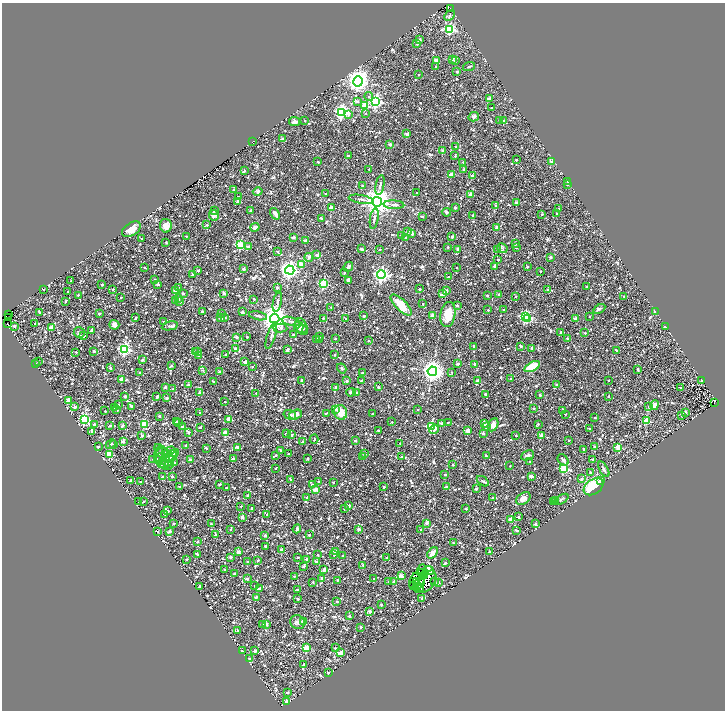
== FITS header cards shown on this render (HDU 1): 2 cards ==
NAXIS1  =                 1446
NAXIS2  =                 1416

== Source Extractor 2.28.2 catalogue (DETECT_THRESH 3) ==
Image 1446 x 1416 px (HDU 1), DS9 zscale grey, zoomed out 1/2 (1 PNG px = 2 x 2 image px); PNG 727 x 712 px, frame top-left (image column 2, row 1415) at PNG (2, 3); each listed source drawn as its Kron ellipse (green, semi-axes under 4 px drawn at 4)
Background 0.0896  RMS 0.03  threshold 0.0888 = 3 sigma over >= 5 px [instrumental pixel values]
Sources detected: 1619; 211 cannot appear on this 1/2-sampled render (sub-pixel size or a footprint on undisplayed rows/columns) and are neither listed nor drawn; of the other 1408, the 500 brightest by FLUX_AUTO listed and drawn (908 fainter detections omitted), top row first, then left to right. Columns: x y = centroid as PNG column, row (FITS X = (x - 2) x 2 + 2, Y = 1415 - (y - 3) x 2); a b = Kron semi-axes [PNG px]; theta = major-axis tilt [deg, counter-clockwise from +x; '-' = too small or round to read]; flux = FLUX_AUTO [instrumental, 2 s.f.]
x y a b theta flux
450 9 2 1 - 65
449 15 6 3 47 7.8
450 29 3 3 - 520
419 40 2 2 - 37
417 44 2 2 - 18
452 59 2 2 - 40
436 61 3 2 - 33
456 61 3 2 - 7.2
469 66 6 2 18 7.2
435 67 2 2 - 7.3
457 71 2 2 - 27
418 75 2 2 - 9.6
358 81 5 4 - 4900
369 96 4 3 - 15
489 99 2 2 - 43
357 101 3 2 - 20
376 101 4 4 - 1100
365 106 3 3 - 250
492 108 2 2 - 19
342 112 4 3 - 1300
366 113 3 3 - 7.4
349 114 4 3 - 27
474 117 5 4 - 12
500 120 2 2 - 34
305 121 2 2 - 8.4
504 121 2 2 - 27
295 122 5 4 - 25
407 134 2 2 - 45
282 139 4 4 - 7.2
252 141 2 1 - 15
390 144 2 2 - 51
456 147 2 2 - 20
443 151 2 2 - 39
348 156 2 2 - 16
455 156 3 2 - 12
516 160 2 2 - 9.2
318 162 2 2 - 14
463 162 2 2 - 7.3
552 162 2 2 - 32
369 169 2 2 - 11
464 170 2 2 - 25
244 171 2 2 - 9.2
451 175 2 2 - 79
472 176 2 2 - 39
567 181 2 2 - 25
380 185 10 3 79 13
567 185 2 2 - 8.3
362 186 2 2 - 10
233 190 2 2 - 9.9
258 192 5 4 - 15
417 193 2 2 - 8.5
325 194 2 2 - 8.2
470 194 2 2 - 38
238 197 2 2 - 7.7
361 199 12 3 -10 15
238 201 3 2 - 12
377 202 5 5 - 10000
517 203 2 2 - 52
394 205 10 3 -3 16
495 206 2 2 - 16
455 207 2 2 - 26
331 208 2 2 - 79
559 209 3 2 - 7.3
215 210 3 2 - 12
250 210 2 2 - 19
446 212 5 4 - 9.9
275 214 6 3 -57 31
542 214 2 2 - 13
557 214 2 2 - 18
214 215 5 5 - 29
472 215 2 2 - 17
422 217 2 2 - 14
321 218 3 2 - 15
374 219 10 2 81 12
207 225 2 2 - 8.9
166 226 7 6 - 47
255 227 4 4 - 21
496 228 2 2 - 41
131 229 10 6 33 56
408 231 2 2 - 22
412 233 2 2 - 47
186 236 2 2 - 9.6
402 236 2 2 - 18
294 237 3 2 - 29
406 237 2 2 - 17
452 237 2 2 - 22
142 239 2 2 - 14
306 241 3 2 - 46
166 242 2 2 - 8.9
515 244 2 2 - 28
240 245 3 3 - 450
248 247 3 2 - 22
448 247 2 2 - 9.1
502 248 6 4 -30 8.2
516 248 2 2 - 12
361 249 3 2 - 31
458 249 2 2 - 41
498 249 2 2 - 17
380 250 2 2 - 12
278 252 3 2 - 17
317 255 4 3 - 12
309 257 4 3 - 24
550 257 2 2 - 29
498 259 2 2 - 16
301 264 3 2 - 77
494 266 2 2 - 21
145 267 2 2 - 7.6
348 267 5 3 - 16
527 267 2 2 - 14
456 268 2 2 - 7.3
244 269 2 2 - 36
290 270 4 4 - 2700
198 271 2 2 - 21
541 271 2 2 - 9.2
344 273 2 2 - 9.1
192 275 2 2 - 20
381 275 4 4 - 1700
449 277 2 2 - 8.2
155 280 2 2 - 24
348 280 2 2 - 30
71 281 2 2 - 9.2
158 284 2 2 - 33
323 284 3 3 - 370
102 285 2 2 - 13
178 287 2 2 - 8.1
277 287 2 2 - 18
586 287 2 2 - 7.8
43 289 2 2 - 7.7
113 289 2 2 - 10
420 289 2 2 - 13
548 289 3 2 - 12
175 291 2 2 - 38
446 291 2 2 - 37
68 292 2 2 - 7.6
183 293 2 2 - 22
224 293 2 2 - 33
443 294 3 2 - 50
78 295 2 2 - 12
487 295 2 2 - 16
499 295 2 2 - 26
516 296 2 2 - 8.5
624 296 2 2 - 8.7
121 297 2 2 - 9.3
179 299 3 2 - 9
254 299 2 2 - 7.5
65 301 2 2 - 16
175 301 2 2 - 21
180 302 4 3 - 11
277 302 10 3 78 13
423 304 2 2 - 11
401 305 14 5 -45 110
457 305 2 2 - 15
331 307 2 2 - 7.9
599 309 7 3 32 10
488 310 2 2 - 14
503 310 2 2 - 11
655 311 2 2 - 23
39 312 2 2 - 13
202 312 2 2 - 21
242 312 2 2 - 36
99 313 2 2 - 23
221 313 2 2 - 8.9
8 314 2 1 - 32
448 314 13 7 79 100
432 315 2 2 - 53
258 316 9 3 -11 13
364 316 2 2 - 20
525 316 3 3 - 750
589 316 2 2 - 11
9 317 3 1 - 110
136 318 2 2 - 17
221 318 3 3 - 12
225 318 3 3 - 7.5
323 318 2 2 - 7.4
527 318 4 3 - 170
575 318 4 3 - 10
275 319 5 4 - 9000
346 319 2 2 - 10
291 321 9 3 -14 16
164 322 2 2 - 8.9
8 324 2 1 - 45
35 324 2 2 - 12
114 325 5 5 - 21
14 326 2 2 - 27
170 326 8 3 12 9.3
299 327 6 5 - 11
302 327 9 5 -64 19
665 327 2 2 - 24
51 328 3 2 - 43
280 328 7 4 -3 14
302 329 5 4 - 7.9
91 331 2 2 - 31
561 332 4 2 - 19
79 333 5 5 - 10
585 333 2 2 - 13
293 335 2 2 - 34
84 336 2 2 - 31
271 336 13 4 72 17
237 337 3 2 - 35
247 337 2 2 - 10
320 337 2 2 - 15
567 338 2 2 - 10
317 339 2 2 - 12
319 339 2 2 - 9.8
335 339 2 2 - 8.7
369 341 2 2 - 9
474 346 2 2 - 20
521 346 2 2 - 23
235 348 3 2 - 23
532 348 2 2 - 27
124 349 4 4 - 870
287 350 2 2 - 30
616 350 2 2 - 13
94 351 2 2 - 22
198 351 3 2 - 32
76 352 2 2 - 10
195 352 3 2 - 8.4
226 354 4 2 - 10
198 355 3 2 - 16
335 355 2 2 - 7.2
142 360 2 2 - 23
38 362 2 2 - 9.8
245 362 2 2 - 34
36 364 2 2 - 9.3
458 364 2 2 - 30
475 364 2 2 - 26
171 366 3 2 - 9
252 367 2 2 - 10
532 367 8 4 29 160
110 368 2 2 - 20
342 368 5 4 - 11
638 369 3 2 - 15
203 370 3 2 - 8.1
432 371 4 4 - 4600
220 372 2 2 - 39
452 372 2 2 - 7.6
140 373 2 2 - 8.7
362 373 3 3 - 8.3
510 379 2 2 - 10
122 380 2 2 - 98
302 380 2 2 - 17
609 380 2 2 - 8
347 381 2 2 - 31
361 381 2 2 - 7.3
477 381 2 2 - 46
702 381 4 3 - 9.8
214 382 2 2 - 14
556 384 2 2 - 12
188 385 2 2 - 27
165 387 2 2 - 24
336 387 3 2 - 28
378 387 2 2 - 9
681 388 2 2 - 14
173 389 2 2 - 9.4
199 392 3 2 - 12
351 392 5 3 - 10
356 392 2 2 - 12
256 393 2 2 - 7.9
485 394 2 2 - 13
540 395 2 2 - 24
125 396 2 2 - 31
608 396 2 2 - 10
157 397 2 2 - 24
167 398 2 2 - 26
68 400 2 2 - 74
225 402 2 2 - 8
714 403 2 1 - 72
118 405 2 2 - 11
654 405 5 4 - 24
131 406 2 2 - 21
649 406 2 2 - 20
75 407 2 2 - 34
115 407 2 2 - 49
534 408 2 2 - 18
335 409 2 2 - 37
117 410 2 2 - 11
418 410 2 2 - 15
563 410 2 2 - 12
105 411 2 2 - 11
341 412 7 6 - 92
685 412 2 2 - 42
200 413 3 2 - 8.1
296 414 6 4 19 25
326 414 3 2 - 10
372 414 2 2 - 9.4
565 414 2 2 - 7.1
290 415 6 4 -15 16
159 416 2 2 - 23
682 416 3 3 - 8.2
595 418 2 2 - 9.8
85 419 4 4 - 630
229 419 2 2 - 96
646 421 3 3 - 170
176 422 2 2 - 22
392 422 2 2 - 11
448 422 2 2 - 8.3
179 423 3 2 - 16
441 423 2 2 - 16
484 423 2 2 - 32
94 424 2 2 - 25
144 424 3 2 - 180
538 424 2 2 - 8.7
110 425 3 2 - 10
123 425 3 2 - 29
493 425 7 5 63 32
486 426 2 2 - 46
182 427 2 2 - 15
200 427 2 2 - 10
431 427 3 3 - 430
589 428 2 2 - 10
434 429 5 3 - 22
378 430 2 2 - 15
92 431 2 2 - 13
468 431 3 2 - 110
188 432 2 2 - 18
225 433 2 2 - 85
286 433 2 2 - 30
483 433 2 2 - 36
142 435 3 2 - 22
291 435 3 2 - 7.2
541 435 2 2 - 42
516 436 2 2 - 10
314 439 4 2 - 7.2
355 440 2 2 - 19
568 440 2 2 - 7.8
123 441 3 2 - 28
303 442 2 2 - 21
400 443 2 2 - 7.4
111 444 5 3 - 9.8
114 444 2 2 - 8.8
186 445 2 2 - 15
98 447 2 2 - 11
237 447 2 2 - 20
594 447 2 2 - 8.6
618 447 3 2 - 130
206 448 2 2 - 11
584 449 2 2 - 20
280 450 2 2 - 8.7
162 452 10 5 -50 24
169 452 7 4 42 66
109 454 4 3 - 230
159 454 8 4 77 16
174 454 3 3 - 12
288 454 2 2 - 9.6
364 454 2 2 - 18
276 455 2 2 - 11
527 455 7 4 23 19
172 456 8 3 50 15
402 456 2 2 - 22
486 456 2 2 - 11
363 457 2 2 - 30
160 458 7 3 42 12
233 458 2 2 - 22
153 459 3 2 - 7.7
165 459 11 8 -64 50
190 459 2 2 - 20
308 459 2 2 - 20
592 459 2 2 - 32
168 460 7 5 70 21
563 460 6 4 -48 15
530 461 2 2 - 9
162 463 4 3 - 12
175 463 4 2 - 7.6
165 465 4 3 - 31
453 465 2 2 - 9.5
510 466 2 2 - 8.3
275 468 2 2 - 11
564 469 3 3 - 470
604 469 8 3 -62 13
591 473 3 3 - 9.3
445 475 2 2 - 11
163 476 2 2 - 12
172 476 2 2 - 14
531 476 3 2 - 40
291 479 2 2 - 14
582 479 3 3 - 14
601 480 3 3 - 36
130 481 2 2 - 13
318 481 2 2 - 8.3
483 481 7 4 -37 12
140 482 2 2 - 15
333 482 2 2 - 11
220 484 2 2 - 14
312 484 2 2 - 23
179 486 2 2 - 11
384 487 2 2 - 8.7
446 487 3 2 - 23
593 487 11 7 34 210
227 488 3 2 - 7.2
476 489 2 2 - 32
315 490 3 2 - 79
248 496 2 2 - 34
307 497 2 2 - 25
492 498 2 2 - 15
523 498 8 5 36 32
561 499 8 3 32 10
139 501 2 2 - 9.8
144 501 2 2 - 11
555 501 3 2 - 7.2
553 502 2 2 - 10
241 506 2 2 - 8.8
349 506 2 2 - 49
252 508 2 2 - 18
344 509 2 2 - 9.2
466 509 2 2 - 16
168 511 2 2 - 19
165 514 2 2 - 8.1
267 514 2 2 - 9.1
242 517 2 2 - 28
518 517 2 2 - 22
511 519 2 2 - 140
174 523 2 2 - 11
427 523 2 2 - 45
211 524 2 2 - 14
535 524 2 2 - 18
231 529 2 2 - 16
297 529 4 3 - 11
359 529 2 2 - 36
420 530 2 2 - 14
517 530 3 2 - 22
158 531 2 2 - 12
170 531 3 2 - 28
216 535 3 2 - 52
265 535 2 2 - 36
309 535 2 2 - 17
198 542 2 2 - 24
453 543 3 2 - 8.8
265 546 2 2 - 15
282 549 2 2 - 43
335 551 3 2 - 31
238 552 2 2 - 55
489 552 3 2 - 19
432 553 6 3 52 42
197 554 3 2 - 16
317 555 2 2 - 13
334 555 2 2 - 11
343 556 2 2 - 7.8
231 557 2 2 - 25
387 557 2 2 - 7.6
298 558 2 2 - 9
187 559 2 2 - 17
307 559 2 2 - 35
258 560 2 2 - 12
317 561 2 2 - 26
248 562 3 2 - 14
445 563 2 2 - 21
363 565 2 2 - 8
304 566 2 2 - 37
225 569 2 2 - 8
324 569 4 2 - 44
422 569 5 3 - 30
428 570 5 4 - 65
423 573 5 3 - 16
234 574 2 2 - 12
294 576 3 3 - 7.7
401 576 2 2 - 86
425 576 4 2 - 10
322 578 2 2 - 17
247 579 2 2 - 26
374 579 2 2 - 8.2
337 580 2 2 - 9.2
415 580 9 3 63 9
388 581 2 2 - 15
394 581 3 2 - 20
427 581 12 7 55 33
313 582 2 2 - 8.5
416 582 4 2 - 8.8
434 582 2 2 - 14
438 582 2 2 - 36
419 583 8 3 56 10
421 583 2 2 - 14
200 586 2 2 - 10
255 586 2 2 - 9.6
414 586 2 1 - 13
419 588 5 2 - 48
259 589 2 2 - 40
297 590 3 2 - 11
256 597 2 2 - 21
422 598 2 2 - 11
298 599 2 2 - 22
337 601 2 2 - 14
381 605 2 2 - 7.4
370 611 2 2 - 38
349 616 2 2 - 15
298 622 7 6 - 19
304 622 3 2 - 62
263 624 2 2 - 14
266 624 2 2 - 30
361 627 2 2 - 17
238 631 2 2 - 11
307 648 3 3 - 180
335 648 2 2 - 9.3
242 651 2 2 - 7.3
255 651 2 2 - 44
340 653 3 2 - 86
250 658 2 2 - 22
303 664 3 2 - 15
328 673 2 2 - 16
288 692 4 2 - 10
286 701 3 2 - 54
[908 fainter detections neither listed nor drawn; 211 sub-pixel or undisplayed-footprint detections neither listed nor drawn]